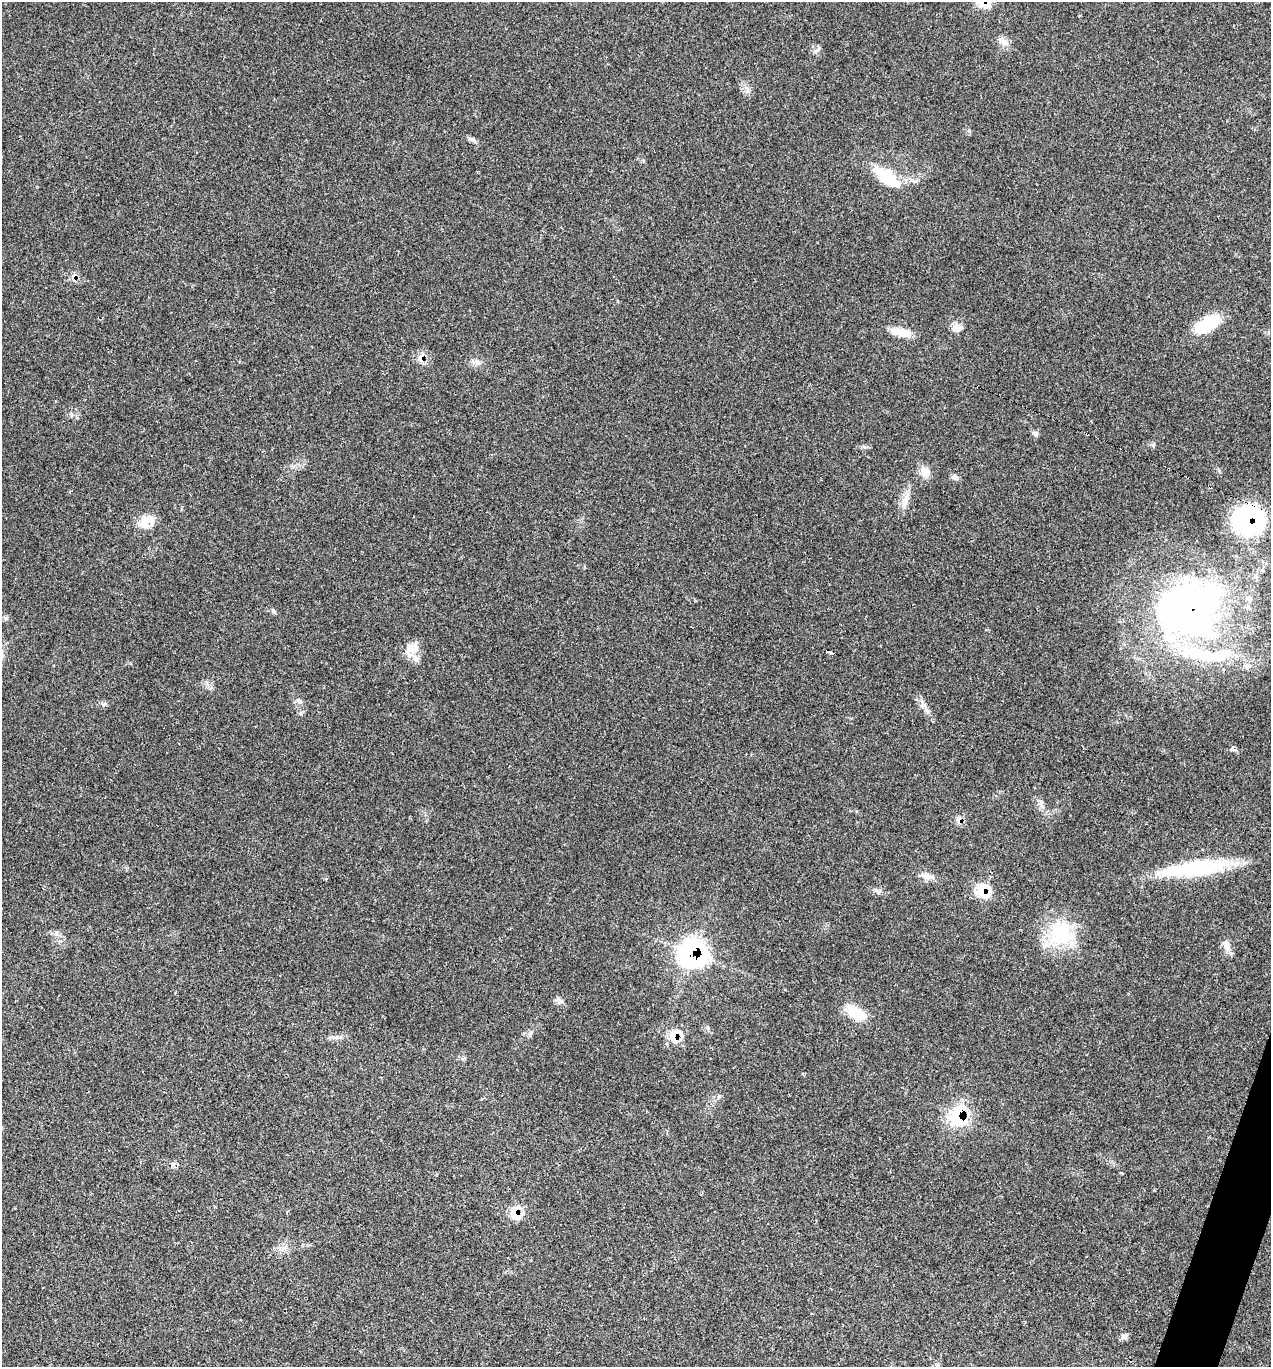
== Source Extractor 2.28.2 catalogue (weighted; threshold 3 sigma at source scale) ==
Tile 6 of 4 x 4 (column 2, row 2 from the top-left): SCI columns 1543-2811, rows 2735-4099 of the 5483 x 5469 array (HDU 1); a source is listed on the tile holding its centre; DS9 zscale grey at full resolution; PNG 1273 x 1369 px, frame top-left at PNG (2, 2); no overlay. Shown black and unused: <1% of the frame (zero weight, under 2 of 3 exposures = <1% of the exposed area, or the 3 px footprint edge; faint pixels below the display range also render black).
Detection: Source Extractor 2.28.2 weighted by HDU 2 'WHT'; one run over the whole footprint, this tile lists its part. Background 0.0807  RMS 0.0059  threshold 0.0264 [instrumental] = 3 sigma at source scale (4.5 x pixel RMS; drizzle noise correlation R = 1.50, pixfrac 1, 0.05/0.05 arcsec/px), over >= 5 px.
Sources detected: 46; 2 inside a brighter object's white glare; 1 cosmic-ray / hot-pixel residue — not listed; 3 inside a brighter listed object's ellipse — not listed separately; the other 40 listed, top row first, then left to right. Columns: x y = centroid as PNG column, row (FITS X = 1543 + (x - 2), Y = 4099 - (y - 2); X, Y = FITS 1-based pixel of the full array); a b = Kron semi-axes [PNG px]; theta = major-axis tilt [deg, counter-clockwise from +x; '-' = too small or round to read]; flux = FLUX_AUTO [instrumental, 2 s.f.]
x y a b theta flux
1004 42 15 9 -25 3.9
473 139 9 6 -30 1.6
887 177 40 14 -38 19
1207 324 24 12 31 27
957 328 15 9 5 4
901 332 28 9 -12 8.5
420 358 13 7 87 3.6
477 361 10 4 -47 1.7
71 415 6 4 89 0.94
1035 434 9 6 -48 1.5
1087 434 3 2 - 1.3
925 472 15 11 -70 5.4
956 477 10 6 -35 1.8
904 504 20 5 64 4
1249 520 32 29 -16 72
146 521 20 14 26 9.8
1188 609 83 63 18 240
274 611 8 4 -51 1
411 649 21 14 44 9.4
828 651 8 3 -28 27
1247 666 11 7 -5 2.9
299 701 6 5 - 1.2
104 704 7 5 45 1.3
1233 749 8 6 -34 1.6
959 820 8 6 -74 3.7
1195 868 71 14 7 64
927 876 17 8 -15 4.2
983 891 13 12 - 19
1061 933 36 34 -48 35
56 934 9 5 84 1.7
1227 945 14 8 -79 3.8
692 953 19 18 - 120
559 1000 11 6 -54 2.1
856 1013 26 13 -31 15
674 1036 17 10 -85 9.5
958 1115 16 12 -85 43
173 1164 9 4 35 1.5
1122 1173 3 3 - 1
515 1213 19 13 -64 9
1123 1337 11 6 1 1.8
Overlapping masked pixels (flux is a lower limit): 11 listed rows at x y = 420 358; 1087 434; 1249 520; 1188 609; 828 651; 959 820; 983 891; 692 953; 674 1036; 958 1115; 515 1213
Unlisted compact peaks at least as high as the median listed source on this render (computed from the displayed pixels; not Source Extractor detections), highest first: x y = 1153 445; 969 131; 1219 470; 864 447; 708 1028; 876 890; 819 48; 923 705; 748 90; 643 161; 326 879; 719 1096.